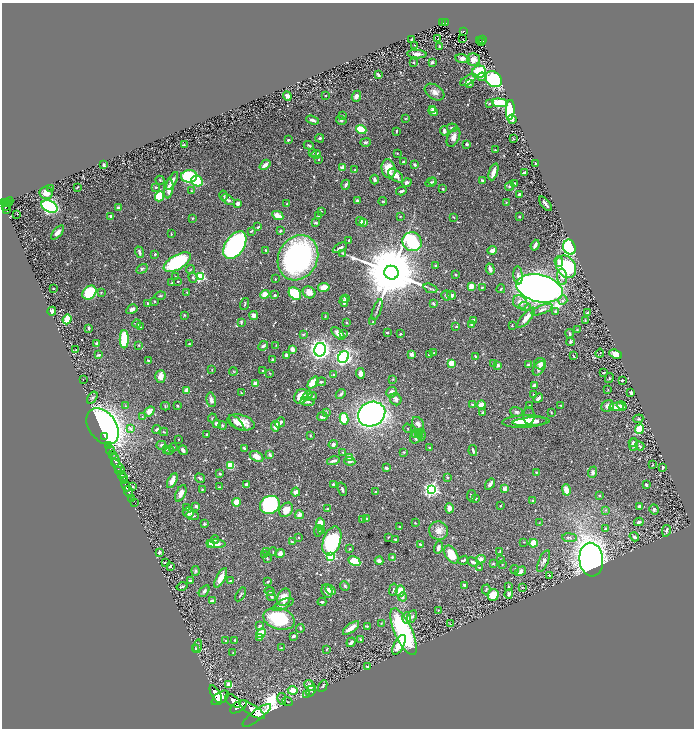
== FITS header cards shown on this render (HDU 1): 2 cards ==
NAXIS1  =                 1384
NAXIS2  =                 1452

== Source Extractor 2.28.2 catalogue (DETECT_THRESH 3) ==
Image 1384 x 1452 px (HDU 1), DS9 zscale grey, zoomed out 1/2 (1 PNG px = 2 x 2 image px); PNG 696 x 730 px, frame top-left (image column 1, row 1451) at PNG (2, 3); each listed source drawn as its Kron ellipse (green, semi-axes under 4 px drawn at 4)
Background 1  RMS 0.022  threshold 0.0658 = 3 sigma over >= 5 px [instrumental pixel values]
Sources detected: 684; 41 cannot appear on this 1/2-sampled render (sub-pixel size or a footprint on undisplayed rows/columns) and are neither listed nor drawn; of the other 643, the 500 brightest by FLUX_AUTO listed and drawn (143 fainter detections omitted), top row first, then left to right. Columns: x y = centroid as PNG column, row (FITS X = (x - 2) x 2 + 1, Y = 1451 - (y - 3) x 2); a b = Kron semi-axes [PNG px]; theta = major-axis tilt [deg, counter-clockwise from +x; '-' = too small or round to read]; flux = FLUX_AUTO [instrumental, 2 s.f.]
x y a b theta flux
445 22 4 2 - 130
443 23 2 1 - 8.4
464 31 4 2 - 110
411 39 3 1 - 3.1
437 39 2 2 - 16
463 39 2 1 - 8.4
482 39 4 2 - 78
480 40 2 1 - 13
481 41 2 1 - 13
415 45 2 1 - 31
439 46 3 2 - 5.1
417 54 9 4 -3 20
463 59 7 4 -10 19
473 59 6 6 - 31
432 62 3 2 - 12
414 63 3 3 - 3.7
479 72 7 6 - 180
378 75 4 2 - 11
482 77 4 3 - 12
494 79 9 7 -38 390
468 80 9 3 32 27
469 84 3 2 - 11
434 92 11 7 -33 27
287 96 5 4 - 13
326 96 2 2 - 3.7
356 96 5 4 - 24
499 103 7 4 -6 220
489 104 4 3 - 4.3
433 109 4 3 - 15
510 110 10 4 86 350
433 111 5 3 - 28
342 116 3 3 - 3.5
406 118 3 2 - 2.6
512 119 5 2 - 30
313 120 6 3 -19 13
341 120 5 4 - 7.3
452 128 5 3 - 6.9
361 130 5 3 - 180
396 131 3 2 - 4.2
444 131 5 3 - 14
453 137 10 5 65 26
320 138 4 4 - 6.8
513 139 4 2 - 3
288 140 2 2 - 5.7
366 142 5 4 - 8
184 144 3 2 - 3
467 144 3 2 - 8.7
309 145 5 3 - 6.3
495 150 3 2 - 4.1
313 152 3 2 - 2.9
397 153 3 3 - 3.5
316 154 5 3 - 16
319 160 2 2 - 3.1
403 162 2 2 - 11
536 163 3 2 - 4.2
104 165 3 2 - 6.3
265 165 6 3 42 30
414 165 3 3 - 12
342 168 2 2 - 56
388 169 10 7 -78 75
355 170 3 2 - 5
493 172 9 3 70 44
525 172 4 2 - 8.3
189 176 8 6 3 320
396 176 9 5 -40 33
160 180 4 3 - 3.8
375 180 5 3 - 12
482 180 4 3 - 9.6
172 181 10 4 60 27
197 181 6 5 - 190
407 182 5 3 - 14
430 182 5 4 - 6.5
433 182 4 3 - 5.1
514 184 3 3 - 11
346 185 5 2 - 12
510 186 5 3 - 7.6
77 187 3 2 - 3.9
156 187 3 3 - 4
51 189 2 2 - 2.7
169 189 10 4 83 43
443 189 4 3 - 3.7
191 191 4 2 - 3
401 191 5 2 - 12
46 193 6 6 - 37
519 194 4 3 - 13
159 196 5 4 - 210
224 196 5 3 - 4
228 200 7 3 -32 14
357 201 3 2 - 9.6
383 201 4 3 - 3.7
8 202 5 2 - 420
506 202 3 2 - 3.1
4 203 4 3 - 560
7 203 2 2 - 210
237 203 3 3 - 22
8 204 3 2 - 260
287 204 3 2 - 3.1
545 204 8 2 -52 14
49 206 8 5 -25 710
6 207 3 2 - 310
118 208 4 3 - 11
6 210 4 2 - 240
321 211 3 3 - 3.1
17 214 2 1 - 2.7
111 216 3 3 - 7.1
278 216 6 4 -28 41
318 216 3 2 - 5.7
400 216 2 2 - 3.5
519 216 2 2 - 6.3
453 217 4 2 - 2.8
193 218 3 2 - 3.7
360 221 4 3 - 17
364 222 3 3 - 31
316 223 3 2 - 10
258 227 4 2 - 6
251 231 3 2 - 4.9
280 231 3 2 - 6
57 232 9 4 49 23
171 234 3 2 - 3.7
349 240 3 2 - 7.7
412 242 10 9 - 570
235 245 15 9 56 1000
535 245 5 2 - 23
569 247 7 6 - 560
340 248 8 3 30 15
266 250 2 2 - 5.6
492 250 4 4 - 19
139 252 6 3 -71 13
342 253 4 3 - 3.9
155 254 2 2 - 12
298 258 23 19 63 1000
559 261 5 4 - 21
177 262 15 7 31 440
435 266 3 3 - 5.9
566 267 12 9 -57 340
142 269 6 4 30 7.6
490 269 5 3 - 22
190 270 4 3 - 4.4
391 273 7 6 - 54000
455 274 2 2 - 3.2
518 275 9 4 -86 18
200 276 3 3 - 450
175 277 3 2 - 2.7
562 277 8 5 -85 26
193 278 5 3 - 7.3
275 279 2 2 - 5.8
178 281 2 2 - 3.5
172 283 3 2 - 4.7
471 286 3 3 - 52
324 287 6 4 11 41
482 287 4 3 - 5.1
430 288 7 3 -20 7.6
539 288 23 13 -13 5200
54 289 3 2 - 2.7
501 289 4 2 - 4.9
187 292 2 2 - 4.5
309 292 6 5 - 37
89 293 8 6 44 280
101 293 3 2 - 2.9
265 294 5 4 - 41
295 294 7 5 -44 180
275 295 3 2 - 6.7
446 295 5 5 - 7.2
451 295 4 3 - 16
160 296 5 2 - 5.9
345 298 4 2 - 15
563 300 5 4 - 8
154 301 4 2 - 3.3
344 301 6 3 -81 19
520 302 7 6 - 32
148 303 2 2 - 4.5
245 304 6 3 72 5.4
434 304 4 3 - 10
525 306 6 3 -24 8.2
132 309 6 4 31 15
377 310 11 2 69 9.3
542 310 11 4 21 20
52 311 4 4 - 11
556 312 3 3 - 8.3
587 313 3 3 - 4
184 315 3 2 - 4.5
254 316 4 4 - 21
325 316 3 3 - 3.1
526 318 12 4 50 43
67 319 5 4 - 110
473 320 3 2 - 13
585 320 3 2 - 3.6
241 322 3 2 - 7.8
373 322 3 3 - 4.8
137 323 4 2 - 5.5
347 323 3 2 - 3.2
472 325 4 3 - 8
512 325 2 2 - 3
140 327 3 3 - 4.7
456 327 3 2 - 3.1
89 328 3 2 - 8.6
577 329 3 2 - 2.6
338 333 8 4 -43 29
344 333 3 2 - 4.6
387 333 3 2 - 5.2
303 334 3 2 - 4.6
400 334 2 2 - 7.4
570 334 4 3 - 9.1
124 339 9 4 -90 190
570 342 4 3 - 6.7
97 344 3 3 - 12
189 344 2 2 - 3.4
139 345 3 3 - 5.9
276 345 2 2 - 3
263 346 5 3 - 9.3
292 349 4 3 - 22
76 350 4 3 - 3.3
320 350 7 6 - 2200
434 353 2 2 - 3.1
600 353 4 2 - 3.4
412 354 2 2 - 52
429 354 3 2 - 5.4
615 354 6 4 -22 60
98 355 4 2 - 8.2
286 355 4 3 - 20
476 356 4 2 - 4.9
573 356 4 2 - 3.5
344 357 6 5 - 980
272 360 3 2 - 7
148 361 3 2 - 9.8
451 363 3 3 - 150
494 364 4 3 - 9.3
540 364 6 5 - 22
498 365 3 3 - 20
528 365 2 2 - 7.8
539 368 8 5 56 22
212 369 3 2 - 2.8
233 371 4 3 - 3.2
263 371 2 2 - 4.4
604 372 3 2 - 3.3
270 373 3 3 - 3.1
360 373 5 3 - 23
334 375 3 2 - 11
160 376 6 5 - 38
609 378 5 2 - 3.9
393 379 4 3 - 3.2
83 380 2 1 - 21
622 380 2 2 - 6
321 382 5 3 - 6.3
313 383 7 4 50 78
256 384 3 3 - 38
534 385 2 2 - 24
187 390 3 3 - 37
608 390 3 2 - 3
392 392 5 5 - 21
631 392 3 2 - 10
241 393 3 2 - 3.4
341 394 6 3 44 12
533 395 3 2 - 3.6
301 396 8 6 54 71
307 396 5 4 - 21
313 396 4 3 - 3.6
92 398 7 3 57 8.3
538 398 5 3 - 15
396 399 6 5 - 14
211 400 7 4 -78 18
308 402 7 3 -3 13
472 404 4 3 - 4.7
481 405 4 4 - 36
561 405 2 2 - 2.8
125 406 3 3 - 3.1
165 406 5 3 - 4.4
177 406 2 2 - 6.1
529 406 2 2 - 6.3
608 406 6 5 - 18
622 406 5 4 - 14
616 407 7 4 5 44
149 411 6 4 40 40
326 412 4 3 - 7.8
483 412 4 3 - 6
517 412 6 4 -17 12
551 412 3 2 - 3.1
372 414 14 12 25 1900
142 416 3 2 - 3.1
529 416 9 5 -89 21
322 417 5 3 - 18
212 418 4 2 - 3.1
344 419 6 4 -75 120
638 419 5 4 - 6.1
524 421 22 6 3 110
241 422 14 7 -16 78
280 422 5 3 - 13
531 422 19 3 3 39
237 423 10 4 -46 27
217 424 4 3 - 23
418 424 7 5 -56 21
103 426 20 13 -54 2700
222 426 4 3 - 7.3
275 426 5 3 - 53
408 428 5 2 - 3
131 429 3 3 - 21
639 429 5 4 - 150
157 430 4 3 - 13
164 432 4 3 - 4.6
416 433 4 3 - 7.6
207 434 2 2 - 2.9
419 435 4 3 - 5.8
421 435 6 4 -83 11
104 436 4 1 - 120
310 436 3 2 - 3.6
416 436 7 5 55 24
179 439 2 2 - 3.2
633 442 4 3 - 6.3
333 444 5 4 - 11
109 445 3 2 - 390
161 445 5 4 - 8
633 445 6 4 81 17
640 446 5 3 - 7.3
173 447 4 3 - 4.9
430 447 3 2 - 3.1
244 448 3 2 - 7.4
166 449 3 3 - 2.9
110 450 5 2 - 2200
169 450 4 3 - 4.6
183 450 5 3 - 16
473 451 5 2 - 10
343 452 3 3 - 3.4
404 452 3 2 - 5.3
112 454 3 2 - 1000
270 455 4 3 - 9.5
257 456 7 5 -31 30
350 458 3 2 - 140
115 460 7 3 -74 3300
333 461 6 3 15 17
350 461 5 3 - 13
652 465 3 2 - 2.9
118 466 8 3 -45 1500
230 466 4 4 - 110
663 467 2 2 - 5.7
386 468 2 2 - 31
119 470 3 2 - 550
536 472 2 2 - 2.8
593 472 6 4 69 12
220 473 3 2 - 6.5
121 475 4 2 - 1300
124 477 4 2 - 840
447 477 4 3 - 5
200 478 5 3 - 6.9
124 480 3 2 - 680
172 480 8 4 62 43
247 484 4 3 - 14
333 484 4 3 - 9.4
490 484 6 3 55 17
646 485 3 2 - 11
126 486 6 2 -64 2000
133 487 3 2 - 5.4
219 487 4 3 - 4.8
202 489 2 2 - 3.8
342 489 7 3 -72 9.5
431 489 4 4 - 1200
505 489 2 2 - 65
566 490 6 4 -75 50
128 492 6 2 -70 2100
296 492 4 3 - 23
376 492 3 2 - 6
181 493 9 4 64 36
471 496 6 4 79 7.5
599 496 2 2 - 4.1
131 498 2 1 - 67
476 499 3 2 - 3.1
533 501 3 2 - 9
237 502 4 4 - 70
135 503 2 1 - 130
270 505 10 8 25 480
196 506 3 3 - 11
500 506 2 2 - 3.6
639 507 3 3 - 20
187 508 3 2 - 3.2
449 508 5 3 - 31
327 509 4 3 - 6.3
654 509 5 4 - 8.2
286 510 8 6 52 57
605 510 3 3 - 4.4
188 512 6 5 - 21
299 515 4 4 - 20
192 516 6 3 -6 10
367 518 3 3 - 5
362 520 3 3 - 8.5
639 522 4 3 - 9.6
320 523 6 4 86 55
415 523 4 2 - 3.3
539 523 3 3 - 2.6
204 524 4 2 - 8.2
399 527 3 2 - 5.3
605 529 4 3 - 7.1
322 530 3 3 - 5.3
318 531 6 2 80 9.3
439 531 9 9 - 38
666 531 6 2 79 7.5
298 537 3 2 - 3.7
388 537 3 2 - 3
634 537 5 3 - 10
570 538 7 4 -6 8.6
395 539 4 3 - 4.6
215 540 4 4 - 6.2
332 541 15 8 73 440
292 542 3 2 - 4.9
524 542 3 2 - 3.1
534 543 4 4 - 78
211 544 4 4 - 52
217 544 9 4 -1 28
420 544 4 3 - 4
438 547 6 3 77 17
349 549 3 2 - 4.3
500 551 4 2 - 3.6
159 552 4 2 - 12
267 552 4 3 - 4.6
273 552 4 2 - 3.3
280 553 5 4 - 21
264 554 4 4 - 8
451 555 10 6 -59 88
331 556 3 3 - 290
392 557 4 3 - 5.3
267 558 4 3 - 4.4
481 559 5 4 - 22
464 560 5 2 - 8
500 560 3 2 - 3.2
591 560 17 12 -84 3400
354 561 6 4 -29 130
379 561 4 3 - 19
543 561 11 5 66 18
473 562 6 3 -21 12
165 563 2 2 - 4.7
493 563 4 3 - 4
502 565 2 2 - 2.9
170 566 3 2 - 8.5
479 567 4 2 - 2.7
515 569 4 3 - 3.8
196 571 5 4 - 6.5
521 571 6 3 32 27
550 576 3 2 - 3.2
221 578 11 4 62 53
190 581 3 2 - 14
230 581 4 2 - 4.8
268 582 3 2 - 5.6
464 585 4 2 - 7
345 586 5 3 - 6.1
182 587 5 2 - 7.6
508 587 3 2 - 5.4
522 587 3 2 - 5.2
393 589 6 3 76 5.4
486 589 5 3 - 5.9
330 590 6 4 -43 18
204 591 7 4 52 11
270 591 5 4 - 10
327 591 7 5 -65 20
400 591 5 4 - 64
241 594 8 2 58 6.3
509 594 5 3 - 10
493 595 6 5 - 86
271 596 5 3 - 10
284 597 9 6 67 60
403 597 4 4 - 13
212 601 4 3 - 17
322 602 4 3 - 7.4
283 605 11 4 25 19
438 610 3 2 - 3
412 616 6 4 65 11
407 618 6 4 87 26
279 619 16 10 -16 300
381 623 3 3 - 3
450 624 3 2 - 3.2
260 626 4 3 - 7.5
367 626 4 3 - 5.5
300 628 4 3 - 4.9
351 628 9 3 37 49
403 632 25 9 -66 600
261 633 5 3 - 97
293 636 4 3 - 8.6
260 638 3 3 - 8.5
235 640 2 2 - 4.8
361 640 3 3 - 9.4
225 641 3 2 - 3.8
351 642 5 3 - 16
399 645 11 5 61 77
197 646 7 4 74 6.5
281 648 3 2 - 3.4
195 649 3 2 - 3.2
326 649 3 2 - 3
233 653 2 2 - 3
367 667 3 2 - 4.7
229 685 4 3 - 78
310 686 6 4 -45 35
323 686 6 3 63 5
293 690 5 3 - 68
311 691 5 4 - 6.7
216 694 10 4 -60 13000
306 694 4 2 - 2.7
220 698 10 5 36 7700
282 699 6 3 -78 5.8
233 701 9 5 -37 6700
287 702 5 2 - 3.8
238 707 9 5 33 7200
252 710 15 5 -34 7100
257 715 17 5 38 6300
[143 fainter detections neither listed nor drawn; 41 sub-pixel or undisplayed-footprint detections neither listed nor drawn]